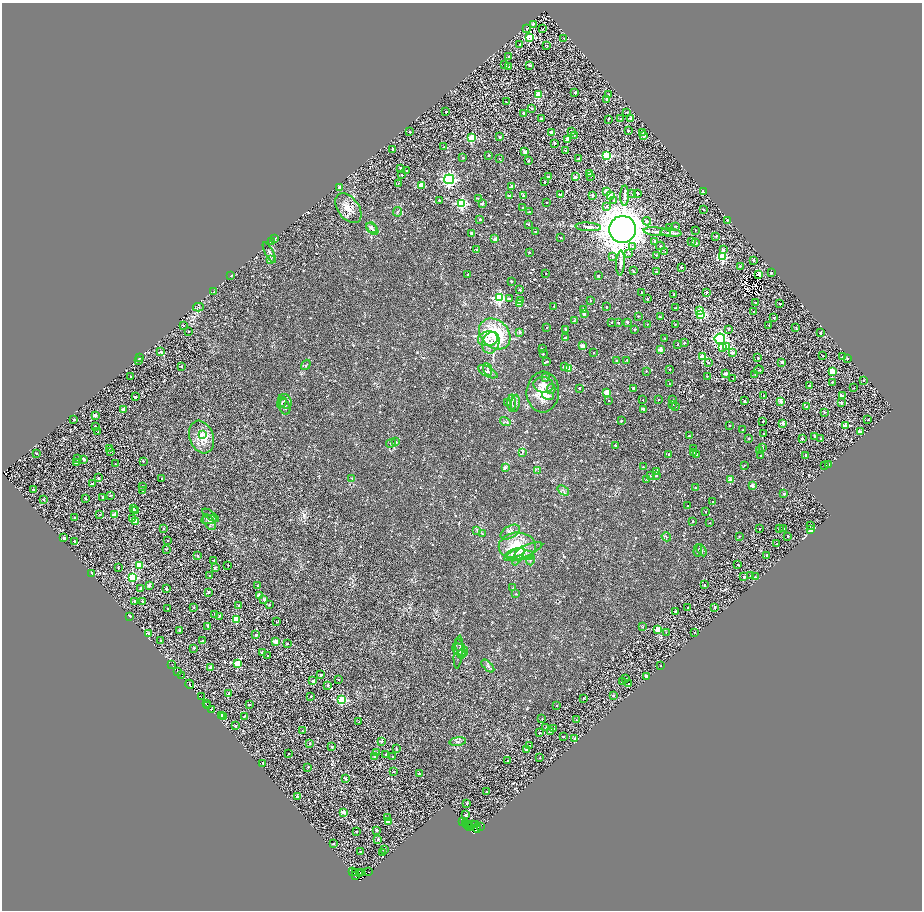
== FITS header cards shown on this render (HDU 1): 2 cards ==
NAXIS1  =                 1840
NAXIS2  =                 1816

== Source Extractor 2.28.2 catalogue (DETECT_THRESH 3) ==
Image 1840 x 1816 px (HDU 1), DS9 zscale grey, zoomed out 1/2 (1 PNG px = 2 x 2 image px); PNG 924 x 912 px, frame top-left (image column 1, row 1815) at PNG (2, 3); each listed source drawn as its Kron ellipse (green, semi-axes under 4 px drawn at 4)
Background 1.64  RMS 3.5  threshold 10.5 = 3 sigma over >= 5 px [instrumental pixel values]
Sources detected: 1108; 163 cannot appear on this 1/2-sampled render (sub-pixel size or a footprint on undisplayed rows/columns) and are neither listed nor drawn; of the other 945, the 500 brightest by FLUX_AUTO listed and drawn (445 fainter detections omitted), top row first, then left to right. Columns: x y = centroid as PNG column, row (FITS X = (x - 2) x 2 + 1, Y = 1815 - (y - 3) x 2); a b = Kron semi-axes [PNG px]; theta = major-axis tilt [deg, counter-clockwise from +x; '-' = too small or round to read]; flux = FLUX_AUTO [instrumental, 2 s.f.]
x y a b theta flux
533 24 4 3 - 8.4e+02
526 29 2 2 - 7.3e+02
543 29 2 1 - 6.0e+02
530 37 4 4 - 2.9e+04
564 38 2 2 - 5.0e+02
520 44 3 2 - 8.7e+02
546 46 2 2 - 6.1e+02
509 56 2 2 - 8.7e+02
505 64 2 2 - 6.4e+02
530 65 2 2 - 1.9e+03
509 66 2 2 - 5.1e+02
575 92 2 2 - 1.9e+03
538 95 3 3 - 2.3e+04
608 95 3 2 - 1.3e+03
607 99 2 2 - 5.4e+03
506 102 2 2 - 7.0e+02
532 108 2 2 - 6.0e+02
446 112 2 2 - 9.2e+02
627 112 3 2 - 8.4e+02
524 113 2 2 - 4.8e+03
541 119 2 2 - 1.5e+03
608 119 2 2 - 9.8e+02
621 119 2 2 - 6.0e+02
631 119 2 2 - 1.2e+03
571 131 3 1 - 5.2e+02
628 131 2 2 - 7.6e+02
410 132 2 2 - 1.5e+03
551 132 2 2 - 4.3e+03
643 132 4 3 - 6.5e+02
574 135 2 2 - 6.2e+02
644 136 2 2 - 3.1e+03
500 137 2 2 - 1.5e+03
472 138 3 3 - 2.9e+04
568 139 3 2 - 7.3e+03
555 143 2 2 - 1.9e+03
444 147 2 2 - 7.3e+02
393 149 2 2 - 1.3e+03
565 150 3 2 - 5.8e+02
525 152 2 2 - 8.6e+03
489 155 2 2 - 1.4e+03
606 156 3 3 - 6.2e+04
463 157 3 2 - 5.3e+02
499 159 3 2 - 5.7e+02
578 159 3 2 - 1.9e+03
528 161 2 2 - 9.8e+02
400 168 2 2 - 5.2e+02
406 171 2 2 - 7.8e+02
589 174 2 2 - 1.9e+03
402 175 2 2 - 7.7e+02
591 176 3 2 - 5.5e+02
548 177 2 2 - 2.9e+03
575 177 2 2 - 6.9e+03
449 179 5 5 - 1.6e+05
545 182 2 2 - 1.1e+03
398 183 2 2 - 6.5e+02
421 185 2 2 - 1.3e+04
512 186 2 2 - 1.3e+03
340 187 3 2 - 2.7e+03
703 191 3 2 - 6.0e+02
607 192 3 2 - 8.6e+03
632 193 3 3 - 6.0e+02
637 193 2 2 - 2.6e+03
560 195 2 2 - 4.1e+03
610 195 3 2 - 8.3e+03
509 196 2 2 - 3.6e+03
523 196 2 2 - 1.7e+03
593 196 2 2 - 1.3e+03
625 196 10 4 89 2.2e+03
479 199 3 2 - 6.7e+02
439 200 2 2 - 1.5e+03
614 201 3 2 - 8.6e+02
546 202 2 2 - 6.2e+02
462 204 4 3 - 7.5e+04
482 204 2 2 - 2.4e+03
606 207 4 3 - 1.0e+03
348 208 17 10 -54 9.3e+03
523 208 2 2 - 1.1e+03
704 209 2 2 - 1.4e+03
397 212 5 3 - 8.5e+02
529 212 2 2 - 1.8e+03
480 219 2 2 - 1.2e+03
727 220 2 2 - 1.0e+03
647 221 4 4 - 1.2e+03
528 224 3 2 - 6.9e+02
676 226 2 2 - 5.9e+02
372 227 6 5 - 1.8e+03
588 227 13 3 -4 2.9e+03
669 228 2 2 - 4.7e+03
372 229 7 4 -44 2.2e+03
622 229 13 13 - 1.9e+06
695 230 2 2 - 5.4e+02
536 232 2 2 - 2.9e+03
657 232 14 3 -6 2.8e+03
471 233 3 2 - 1.8e+03
671 233 10 3 -6 1.6e+03
716 236 2 2 - 7.2e+02
560 237 2 1 - 5.2e+02
275 238 2 2 - 1.6e+03
495 239 2 2 - 8.7e+03
692 241 2 2 - 1.5e+03
271 242 2 2 - 2.7e+03
655 242 3 2 - 4.3e+03
696 243 2 2 - 7.3e+02
660 246 4 3 - 6.6e+02
633 247 3 3 - 7.9e+02
476 249 2 2 - 9.7e+02
723 250 3 2 - 3.2e+03
269 252 11 3 -61 1.7e+03
665 252 3 2 - 5.1e+02
529 253 2 2 - 8.4e+02
629 253 3 3 - 1.0e+03
656 255 2 2 - 8.3e+02
613 257 3 3 - 7.7e+02
722 257 3 3 - 4.9e+04
270 259 4 3 - 7.8e+02
753 260 2 2 - 1.8e+03
621 263 12 3 88 2.6e+03
740 266 2 2 - 1.3e+03
681 267 2 2 - 1.7e+03
633 271 4 2 - 6.5e+02
657 272 2 2 - 2.8e+03
546 273 2 2 - 6.7e+02
771 273 2 2 - 1.1e+03
468 274 2 2 - 1.4e+03
759 274 2 2 - 2.1e+04
231 275 3 2 - 8.9e+02
598 276 2 2 - 1.4e+03
511 281 2 2 - 1.3e+03
520 290 2 2 - 1.1e+03
214 292 3 2 - 5.2e+02
642 292 2 2 - 5.8e+02
707 292 2 2 - 1.8e+03
674 294 2 2 - 6.3e+02
499 298 4 4 - 9.0e+04
509 299 4 2 - 6.7e+02
647 299 2 2 - 1.4e+03
521 300 4 3 - 7.9e+02
590 301 2 2 - 5.8e+02
755 303 2 2 - 1.1e+03
519 304 2 2 - 9.1e+03
780 304 2 2 - 1.4e+03
554 306 2 2 - 6.0e+02
198 307 5 2 - 5.9e+02
606 307 2 2 - 9.6e+02
676 308 3 2 - 8.4e+02
584 309 2 2 - 3.3e+03
700 311 3 3 - 1.6e+04
754 312 2 2 - 1.6e+03
584 314 2 2 - 3.1e+03
701 314 3 3 - 4.7e+04
638 316 2 2 - 5.4e+02
660 317 2 2 - 7.8e+02
773 318 2 2 - 1.5e+03
574 321 3 2 - 1.0e+03
612 322 2 2 - 5.9e+02
627 322 2 2 - 2.5e+03
618 323 2 2 - 7.8e+02
647 324 2 2 - 5.1e+02
675 324 2 2 - 5.5e+02
183 325 2 2 - 8.9e+02
769 325 2 2 - 9.9e+02
547 328 2 2 - 5.3e+02
796 328 2 2 - 5.4e+02
566 329 2 2 - 2.2e+03
635 329 3 2 - 9.9e+02
728 329 2 2 - 7.2e+02
189 331 2 2 - 5.6e+02
519 332 2 2 - 3.8e+03
820 333 2 2 - 2.4e+03
495 334 17 13 -43 5.4e+04
565 338 2 2 - 1.8e+03
665 338 2 2 - 7.3e+02
488 339 10 7 9 5.0e+03
720 339 5 5 - 1.4e+05
491 343 11 8 70 6.0e+03
684 343 2 2 - 9.7e+02
678 344 2 2 - 1.1e+03
582 346 2 2 - 8.2e+03
727 346 3 2 - 1.3e+04
723 347 3 3 - 8.3e+03
542 349 2 2 - 7.0e+02
660 349 2 2 - 9.9e+03
160 352 3 2 - 1.6e+03
593 353 2 2 - 6.7e+02
733 353 3 2 - 6.0e+03
543 354 2 2 - 9.1e+02
823 356 2 2 - 5.7e+02
703 357 3 3 - 2.3e+04
843 357 2 2 - 2.0e+03
139 358 2 2 - 6.1e+02
758 358 2 2 - 9.9e+02
847 359 2 2 - 8.9e+02
138 360 2 2 - 9.1e+02
627 360 2 2 - 6.6e+02
547 361 3 2 - 5.1e+02
616 361 2 2 - 8.7e+02
782 362 2 2 - 5.2e+03
708 363 2 2 - 8.8e+02
306 365 5 3 - 7.7e+02
564 366 2 2 - 1.7e+03
181 367 2 2 - 9.7e+02
569 368 3 3 - 2.2e+04
487 369 6 3 -70 1.3e+03
670 370 2 2 - 6.6e+02
759 370 5 2 - 5.6e+02
646 371 2 2 - 6.2e+02
488 372 10 5 -28 2.7e+03
832 372 3 3 - 2.0e+04
726 373 2 2 - 4.9e+03
755 375 2 2 - 5.8e+02
707 376 2 2 - 5.3e+02
131 377 2 2 - 7.8e+02
545 378 4 3 - 8.7e+02
733 379 2 2 - 5.1e+02
863 380 2 2 - 7.7e+02
832 382 2 2 - 1.0e+03
669 384 2 2 - 9.5e+02
543 385 10 7 -9 6.7e+03
809 386 2 2 - 4.0e+03
579 388 2 2 - 1.8e+03
633 388 2 2 - 1.6e+03
854 388 2 2 - 5.7e+02
551 389 5 3 - 8.3e+02
543 392 20 16 86 1.7e+04
607 392 2 2 - 1.4e+04
764 395 2 2 - 1.1e+03
548 396 6 4 -15 1.8e+03
842 396 3 2 - 2.6e+03
135 397 2 2 - 1.1e+03
643 400 2 2 - 6.0e+02
658 400 2 2 - 6.4e+02
672 400 2 2 - 5.7e+02
285 401 8 6 -53 2.8e+03
609 401 2 2 - 5.0e+02
744 401 2 2 - 1.2e+03
781 401 3 2 - 7.2e+03
282 402 6 3 59 1.1e+03
508 402 4 3 - 8.0e+02
512 403 8 3 89 1.8e+03
515 403 8 3 83 1.8e+03
841 403 2 2 - 1.9e+03
672 404 2 2 - 6.4e+02
676 406 2 2 - 5.1e+02
285 407 8 5 -70 1.7e+03
806 407 2 2 - 7.8e+02
123 409 3 2 - 4.3e+03
643 409 2 2 - 3.8e+03
824 412 3 2 - 7.0e+02
95 415 2 2 - 5.9e+03
74 420 2 2 - 1.2e+03
868 420 3 2 - 5.6e+02
621 421 2 2 - 1.2e+03
763 421 2 2 - 5.4e+02
505 422 5 2 - 7.3e+02
783 423 2 2 - 6.6e+03
730 425 2 2 - 5.7e+02
95 426 2 2 - 6.1e+02
845 426 3 2 - 1.4e+04
743 430 2 2 - 7.4e+02
98 432 2 2 - 5.3e+02
860 432 2 2 - 6.9e+03
764 433 2 2 - 6.5e+02
203 434 2 2 - 1.4e+04
689 436 2 2 - 7.3e+02
201 437 17 12 -71 1.3e+04
814 437 2 2 - 5.6e+02
749 438 2 2 - 9.8e+02
802 438 2 2 - 1.6e+03
820 438 2 2 - 5.7e+02
395 442 4 3 - 1.1e+03
391 443 5 4 - 1.2e+03
615 445 2 2 - 1.1e+03
762 447 2 2 - 2.1e+03
109 448 2 2 - 5.3e+02
693 448 2 2 - 5.5e+02
110 451 2 2 - 1.1e+03
760 451 2 2 - 5.2e+02
522 452 3 3 - 7.0e+02
37 453 2 2 - 1.2e+03
693 453 2 2 - 1.3e+03
669 454 2 2 - 9.7e+02
697 454 2 2 - 5.9e+02
761 455 2 2 - 8.9e+02
806 455 2 2 - 2.3e+03
77 459 3 2 - 7.6e+02
84 459 2 2 - 3.6e+03
143 461 2 2 - 5.9e+02
76 463 2 2 - 3.4e+03
115 464 2 2 - 5.1e+02
744 465 2 2 - 5.1e+02
825 465 2 2 - 8.8e+02
829 465 2 2 - 1.5e+03
505 467 2 2 - 4.8e+03
643 467 2 2 - 1.1e+03
538 471 3 2 - 5.4e+02
656 471 2 2 - 1.0e+03
651 475 2 2 - 1.1e+03
656 476 2 2 - 8.8e+02
98 478 2 2 - 9.7e+02
352 478 3 2 - 5.1e+02
162 479 2 2 - 6.3e+02
647 479 2 2 - 1.1e+03
730 480 2 2 - 9.1e+03
92 483 2 2 - 8.6e+02
143 486 2 2 - 1.6e+03
752 486 2 2 - 8.1e+03
696 487 2 2 - 2.7e+03
33 489 2 2 - 1.3e+03
563 490 6 3 -36 9.6e+02
143 491 2 2 - 5.1e+02
784 494 2 2 - 2.1e+03
111 495 2 2 - 5.5e+02
103 497 3 2 - 1.6e+03
85 498 2 2 - 7.2e+02
44 499 2 2 - 5.2e+02
712 502 2 2 - 9.6e+02
688 506 2 2 - 6.3e+02
133 509 2 2 - 4.5e+03
135 511 2 2 - 1.6e+03
706 512 2 2 - 5.4e+02
100 515 3 2 - 5.2e+02
115 515 2 2 - 7.7e+03
211 515 10 3 -36 1.7e+03
75 518 2 2 - 1.3e+03
133 519 3 2 - 4.2e+03
209 520 8 4 7 2.1e+03
135 521 2 2 - 9.0e+03
693 521 2 2 - 5.8e+02
209 522 9 5 -58 2.7e+03
710 523 2 2 - 7.3e+02
811 525 3 2 - 5.0e+02
164 528 2 2 - 1.1e+03
784 528 2 2 - 9.0e+02
760 529 2 2 - 7.6e+02
779 529 2 2 - 7.9e+02
477 530 4 3 - 8.3e+02
811 530 3 2 - 8.3e+03
510 532 10 6 30 3.1e+03
483 534 4 3 - 9.1e+02
739 536 2 2 - 6.2e+02
788 536 2 2 - 1.4e+03
666 537 5 2 - 6.1e+02
64 538 2 2 - 2.9e+03
74 541 2 2 - 1.2e+03
168 541 2 2 - 6.0e+02
776 544 2 2 - 5.7e+02
517 546 18 14 0 3.0e+04
166 549 2 2 - 6.4e+02
702 550 7 4 -61 1.4e+03
698 551 6 2 87 8.2e+02
523 552 20 5 22 6.5e+03
515 553 9 4 16 4.0e+03
527 555 6 5 - 1.9e+03
767 555 2 2 - 2.0e+03
198 556 3 2 - 1.2e+03
519 556 10 4 63 2.4e+03
214 560 2 2 - 7.9e+02
530 560 5 3 - 9.1e+02
738 564 2 2 - 6.2e+02
139 565 3 3 - 3.0e+04
228 565 2 2 - 6.1e+02
215 567 2 2 - 1.4e+03
118 568 2 2 - 5.3e+02
92 573 2 2 - 1.1e+03
751 575 2 2 - 8.4e+02
210 576 2 2 - 3.1e+03
755 576 3 2 - 6.1e+02
744 577 2 2 - 2.3e+03
132 578 3 3 - 4.2e+04
257 585 3 2 - 5.7e+02
704 585 2 2 - 1.1e+03
149 586 2 2 - 2.8e+03
141 588 2 2 - 1.7e+03
513 588 4 3 - 6.6e+02
166 589 2 2 - 1.6e+03
209 592 2 2 - 1.6e+03
516 594 3 3 - 5.0e+02
259 595 2 2 - 4.8e+03
264 600 2 2 - 1.6e+03
135 601 3 2 - 1.7e+03
142 601 2 2 - 1.5e+03
269 604 2 2 - 1.4e+03
238 606 2 2 - 2.3e+03
194 607 2 2 - 6.3e+02
688 607 2 2 - 7.0e+02
714 607 2 2 - 2.3e+03
168 608 2 2 - 8.0e+02
675 611 2 2 - 1.0e+03
215 614 2 2 - 1.9e+03
129 616 2 2 - 3.4e+03
219 616 3 2 - 7.5e+02
236 619 3 3 - 2.0e+04
277 622 2 2 - 5.1e+02
208 626 4 2 - 1.7e+03
643 627 3 3 - 5.3e+02
658 629 3 3 - 2.2e+04
180 631 2 2 - 5.7e+03
694 632 2 1 - 5.0e+02
666 633 2 2 - 5.5e+02
149 634 3 2 - 2.6e+03
256 635 2 2 - 1.8e+03
161 641 2 2 - 8.9e+02
202 641 2 2 - 2.3e+03
276 642 2 2 - 1.1e+04
287 643 2 2 - 9.7e+02
194 648 2 2 - 7.6e+02
460 648 10 4 -69 2.5e+03
460 650 8 6 -26 3.3e+03
458 652 17 4 85 3.1e+03
262 653 2 2 - 5.0e+03
461 654 4 4 - 1.1e+03
267 655 2 2 - 7.7e+02
237 663 3 3 - 2.3e+04
172 665 2 1 - 8.2e+02
488 666 8 4 -44 1.7e+03
661 666 2 2 - 1.4e+03
210 668 2 2 - 6.9e+03
177 671 3 1 - 8.3e+02
321 675 3 2 - 3.1e+03
182 676 2 1 - 8.6e+03
646 676 2 2 - 5.3e+03
625 678 2 2 - 5.7e+02
338 680 2 2 - 6.7e+02
313 681 2 2 - 4.0e+03
622 681 2 2 - 1.6e+03
190 684 4 2 - 2.2e+03
629 684 2 2 - 6.1e+02
328 685 3 2 - 1.9e+03
228 694 4 3 - 8.2e+02
311 696 2 2 - 1.1e+03
613 696 2 2 - 1.4e+03
202 697 3 2 - 2.9e+03
584 698 2 2 - 5.7e+02
342 700 3 3 - 4.7e+04
206 704 2 1 - 7.3e+02
207 705 3 2 - 4.1e+03
249 705 2 2 - 1.2e+03
556 706 2 2 - 7.6e+02
211 709 2 2 - 1.0e+03
221 715 3 2 - 8.7e+03
224 717 3 3 - 9.2e+02
244 717 4 2 - 7.4e+02
542 719 2 2 - 6.5e+02
576 720 2 2 - 1.2e+03
359 722 2 2 - 5.9e+02
236 726 2 2 - 1.2e+03
546 728 2 2 - 1.3e+03
553 729 2 2 - 2.1e+03
303 731 2 2 - 5.2e+02
551 732 2 2 - 5.8e+02
539 733 2 2 - 1.4e+03
563 736 2 2 - 5.7e+02
575 739 2 2 - 2.6e+03
382 741 2 2 - 1.1e+03
458 742 8 3 6 1.1e+03
310 743 2 2 - 9.6e+02
529 746 2 2 - 5.3e+02
332 747 2 2 - 1.2e+03
396 749 2 2 - 8.3e+02
526 750 2 2 - 1.8e+03
377 753 2 2 - 2.8e+03
289 754 3 2 - 6.1e+02
386 754 2 2 - 1.9e+03
374 756 3 2 - 9.6e+02
393 756 2 2 - 1.1e+03
540 758 2 2 - 7.0e+02
508 761 2 2 - 1.2e+03
263 763 2 2 - 6.9e+02
308 767 2 2 - 5.7e+02
394 772 2 2 - 8.4e+02
420 774 2 2 - 2.5e+03
346 779 2 2 - 9.9e+02
486 792 2 2 - 6.1e+02
297 797 2 2 - 3.0e+03
467 803 2 2 - 1.4e+03
343 812 2 2 - 6.4e+03
465 815 2 2 - 1.9e+03
387 817 3 3 - 6.3e+02
463 821 2 1 - 1.9e+03
389 822 2 2 - 8.0e+03
466 824 2 2 - 4.6e+03
472 824 2 1 - 1.1e+03
468 825 2 1 - 3.8e+03
475 825 2 2 - 1.2e+03
470 826 2 1 - 6.7e+03
481 826 3 2 - 2.7e+04
477 828 4 2 - 3.6e+03
377 830 2 2 - 9.5e+02
356 832 2 2 - 7.6e+02
378 839 2 2 - 4.3e+03
333 844 2 2 - 7.4e+02
384 850 2 2 - 2.2e+03
361 851 2 2 - 9.1e+02
383 852 3 2 - 8.0e+02
352 872 2 2 - 2.7e+03
355 872 3 2 - 1.8e+04
361 872 2 1 - 2.3e+03
369 872 2 1 - 5.4e+02
359 874 4 2 - 5.7e+03
356 876 4 3 - 1.2e+04
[445 fainter detections neither listed nor drawn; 163 sub-pixel or undisplayed-footprint detections neither listed nor drawn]